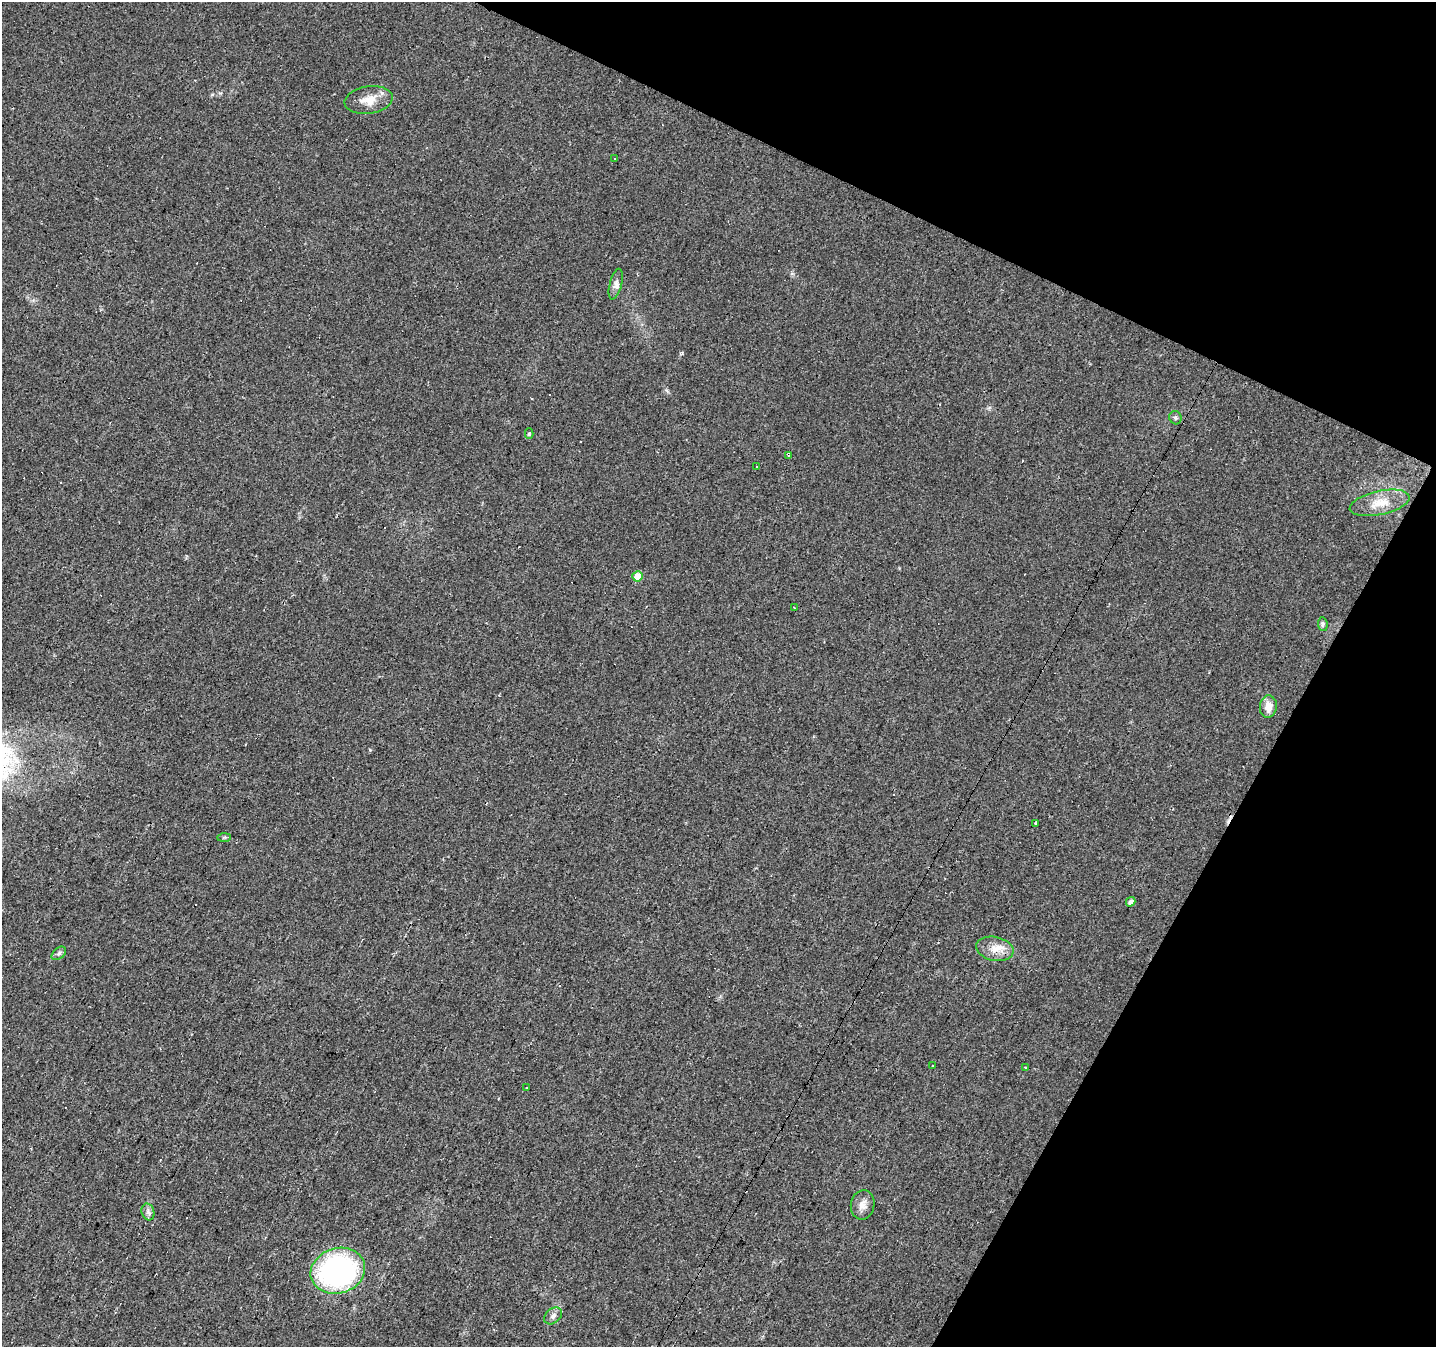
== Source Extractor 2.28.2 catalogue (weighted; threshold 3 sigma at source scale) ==
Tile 8 of 4 x 4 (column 4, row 2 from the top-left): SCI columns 4305-5738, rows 2953-4297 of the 5738 x 5839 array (HDU 1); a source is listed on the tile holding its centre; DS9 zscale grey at full resolution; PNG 1438 x 1349 px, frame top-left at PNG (2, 2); each listed source drawn as its Kron ellipse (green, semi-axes under 4 px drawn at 4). Shown black and unused: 23% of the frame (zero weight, under 2 of 3 exposures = <1% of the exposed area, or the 3 px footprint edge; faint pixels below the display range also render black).
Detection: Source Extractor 2.28.2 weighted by HDU 2 'WHT'; one run over the whole footprint, this tile lists its part. Background 0.0226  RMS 0.0061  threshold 0.0275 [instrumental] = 3 sigma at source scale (4.5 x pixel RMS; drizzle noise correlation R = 1.50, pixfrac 1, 0.0396/0.0396 arcsec/px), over >= 5 px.
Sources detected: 34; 9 cosmic-ray / hot-pixel residue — neither listed nor drawn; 1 inside a brighter listed object's ellipse — not listed separately; the other 24 listed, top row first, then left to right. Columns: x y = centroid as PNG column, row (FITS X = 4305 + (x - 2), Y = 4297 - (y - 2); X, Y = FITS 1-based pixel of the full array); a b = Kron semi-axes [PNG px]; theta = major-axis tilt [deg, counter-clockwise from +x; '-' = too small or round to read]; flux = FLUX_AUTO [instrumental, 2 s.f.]
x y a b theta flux
369 100 24 14 8 9.5
614 159 3 2 - 0.62
616 284 16 6 75 3
1175 418 7 6 - 1.4
529 434 5 4 - 0.92
788 455 3 3 - 1.1
757 467 3 3 - 2
1380 503 30 12 12 11
637 576 5 5 - 9.9
794 607 3 2 - 0.58
1323 624 7 5 -83 1.3
1268 706 11 8 84 6.2
1035 823 3 3 - 2.4
224 837 7 4 1 0.94
1131 902 5 4 - 2.7
995 949 19 12 -12 7.9
59 953 8 5 42 1.4
933 1065 3 2 - 0.65
1026 1067 3 2 - 1.2
527 1088 3 3 - 1.3
863 1205 15 12 80 4.7
148 1212 8 6 -75 1.9
338 1271 27 22 16 120
553 1316 10 7 40 2.4
Unlisted compact peaks at least as high as the median listed source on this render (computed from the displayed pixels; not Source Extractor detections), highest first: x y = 682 353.